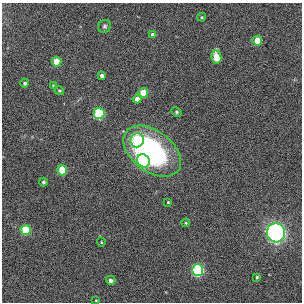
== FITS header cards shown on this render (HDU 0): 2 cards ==
NAXIS1  =                  300
NAXIS2  =                  300

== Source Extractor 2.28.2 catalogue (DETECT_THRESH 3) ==
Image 300 x 300 px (HDU 0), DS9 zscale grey, 1 PNG px = 1 image px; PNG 304 x 304 px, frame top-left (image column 1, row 300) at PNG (2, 3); each listed source drawn as its Kron ellipse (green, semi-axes under 4 px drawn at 4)
Background 0.00535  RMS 0.03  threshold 0.0912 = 3 sigma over >= 5 px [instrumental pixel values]
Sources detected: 28; all 28 listed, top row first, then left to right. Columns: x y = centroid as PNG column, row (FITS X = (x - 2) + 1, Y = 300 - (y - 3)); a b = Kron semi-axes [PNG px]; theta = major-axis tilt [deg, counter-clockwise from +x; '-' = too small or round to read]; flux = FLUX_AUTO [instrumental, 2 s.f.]
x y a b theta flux
202 17 4 4 - 1.9
105 26 7 6 - 4
153 35 4 4 - 8.9
257 41 5 4 - 45
216 57 7 5 -80 56
57 62 5 4 - 37
102 75 4 4 - 6.2
25 83 4 4 - 5.1
53 85 3 3 - 1.5
59 91 5 4 - 2.8
143 93 5 4 - 40
137 99 4 4 - 12
176 112 5 4 - 2.4
99 113 5 5 - 160
137 140 7 6 - 110
152 151 32 20 -37 340
143 161 7 6 - 230
62 170 5 5 - 70
43 182 4 4 - 4.2
168 202 3 3 - 1.9
186 223 4 3 - 1.8
26 230 5 5 - 95
276 233 9 9 - 760
101 242 4 3 - 1.7
198 270 6 5 - 270
257 277 4 4 - 2.5
111 280 4 4 - 7.5
96 300 4 3 - 1.9